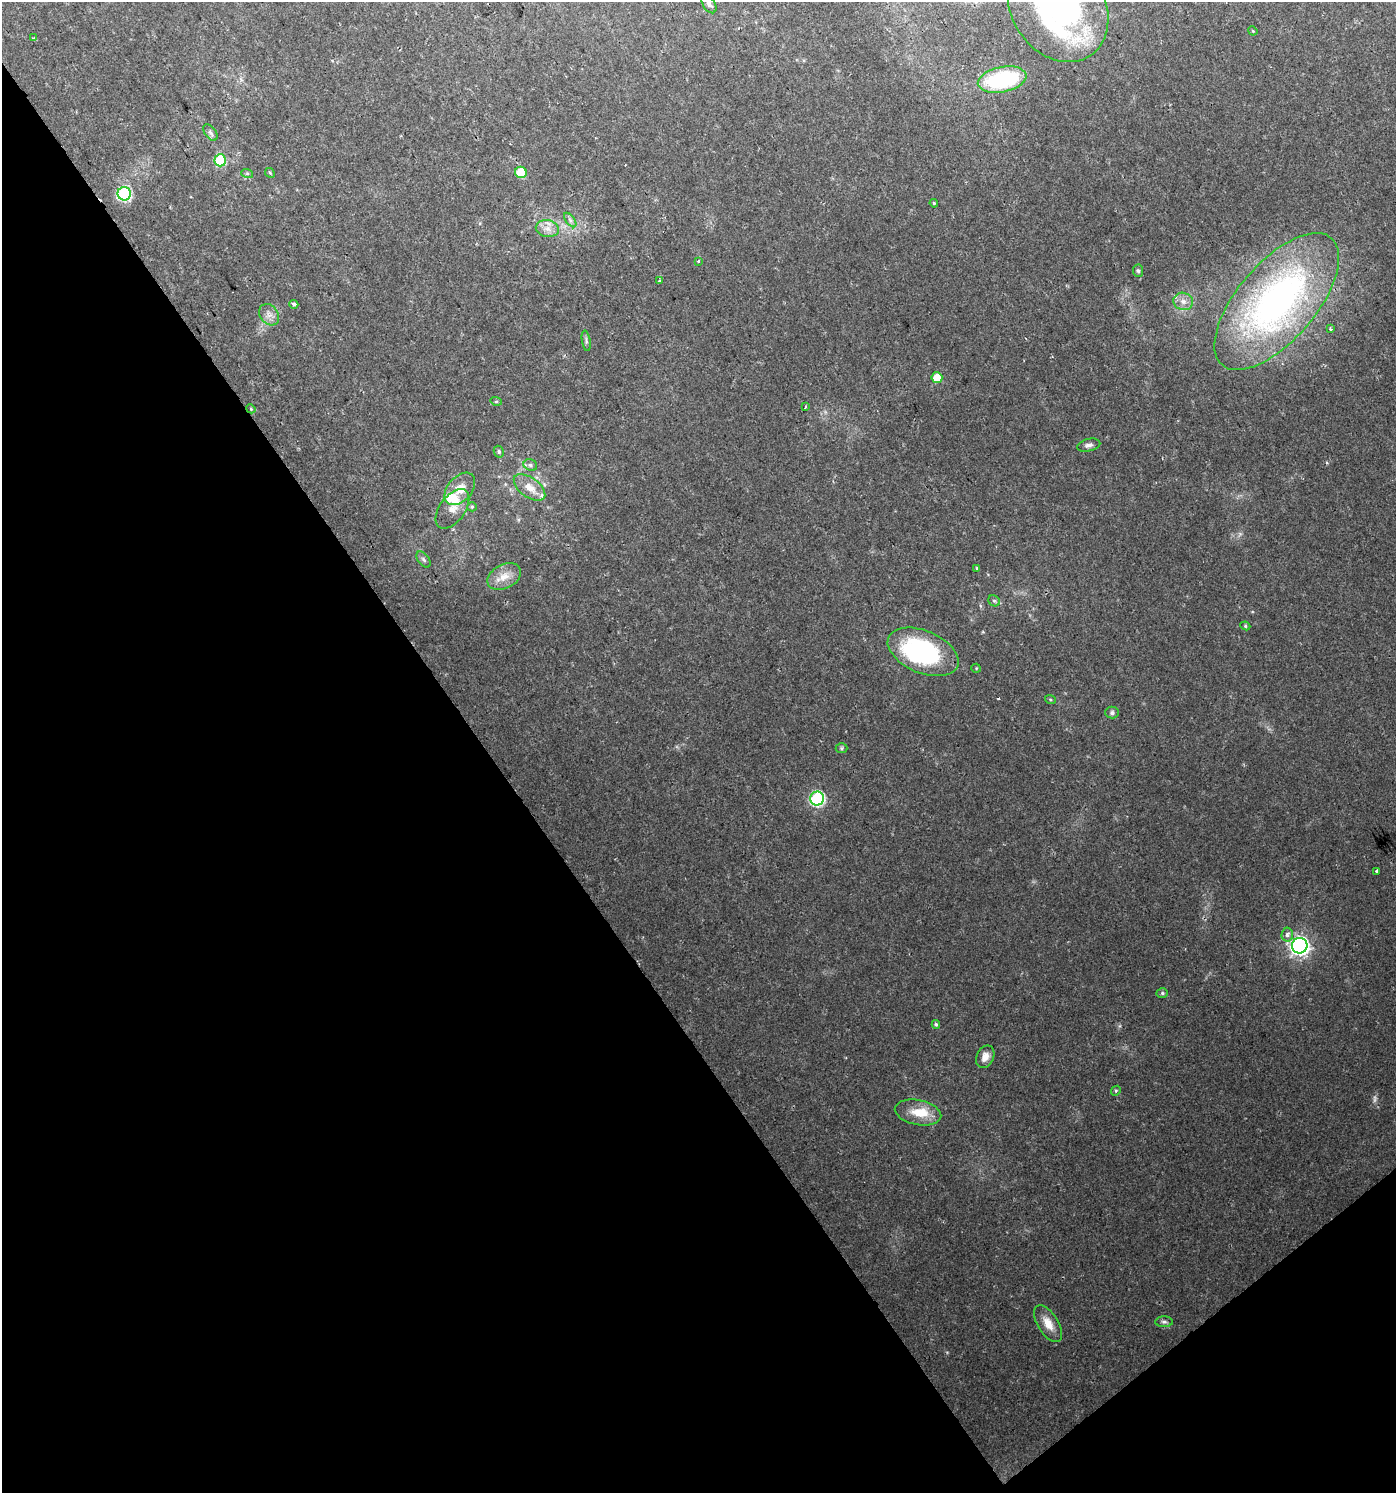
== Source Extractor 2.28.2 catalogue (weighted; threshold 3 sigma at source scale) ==
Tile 14 of 4 x 4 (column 2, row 4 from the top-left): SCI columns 1527-2920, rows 5-1495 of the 5902 x 5967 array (HDU 1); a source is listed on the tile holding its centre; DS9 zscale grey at full resolution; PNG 1398 x 1495 px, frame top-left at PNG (2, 2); each listed source drawn as its Kron ellipse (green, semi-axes under 4 px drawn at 4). Shown black and unused: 38% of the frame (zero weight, under 2 of 3 exposures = <1% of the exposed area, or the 3 px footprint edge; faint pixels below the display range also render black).
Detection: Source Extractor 2.28.2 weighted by HDU 2 'WHT'; one run over the whole footprint, this tile lists its part. Background 0.0217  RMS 0.0043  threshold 0.0193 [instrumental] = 3 sigma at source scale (4.5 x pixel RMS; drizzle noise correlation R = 1.50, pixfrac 1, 0.0396/0.0396 arcsec/px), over >= 5 px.
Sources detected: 62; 1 too faint to see at this stretch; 1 inside a brighter object's white glare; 2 cosmic-ray / hot-pixel residue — neither listed nor drawn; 3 inside a brighter listed object's ellipse — not listed separately; the other 55 listed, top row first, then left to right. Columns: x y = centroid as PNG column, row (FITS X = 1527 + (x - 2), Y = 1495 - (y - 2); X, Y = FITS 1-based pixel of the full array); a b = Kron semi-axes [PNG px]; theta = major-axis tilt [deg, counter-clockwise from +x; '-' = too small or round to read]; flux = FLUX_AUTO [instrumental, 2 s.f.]
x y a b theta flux
709 4 10 6 -59 1.6
1058 7 59 46 -57 150
1253 31 5 3 - 0.4
34 38 3 2 - 0.56
1002 80 25 12 11 42
210 133 9 5 -53 1.1
220 160 6 6 - 25
521 172 6 5 - 15
247 173 6 4 -18 0.63
270 173 5 4 - 0.53
124 194 7 6 - 54
934 203 4 3 - 0.47
570 220 8 4 -53 1.1
547 229 11 8 -12 3.3
698 261 3 3 - 1.2
1138 271 6 5 - 0.71
659 281 3 3 - 1.1
1183 301 10 8 -18 3.1
1277 302 84 39 49 150
294 304 4 4 - 1.6
269 315 12 9 -50 2.8
1331 329 4 3 - 0.56
586 341 10 3 -80 0.84
937 378 5 5 - 7.1
496 401 6 3 -18 0.5
806 407 4 2 - 0.51
251 409 5 3 - 0.39
1089 445 12 6 14 1.6
499 452 6 5 - 0.87
530 465 7 5 -24 1.1
529 487 18 9 -36 6.1
460 489 19 12 49 7
472 507 5 4 - 0.54
452 509 23 12 54 5.2
424 560 9 5 -53 1.2
977 568 4 3 - 0.51
504 577 18 12 27 5.4
994 601 6 5 - 0.89
1245 626 5 4 - 0.57
923 652 37 21 -23 56
976 668 5 4 - 0.52
1050 699 5 3 - 0.44
1112 713 6 6 - 1.3
841 748 6 5 - 0.68
817 798 7 6 - 74
1377 871 3 3 - 0.99
1287 935 7 5 85 1.8
1300 946 8 7 - 200
1162 993 6 5 - 0.64
936 1024 4 4 - 0.84
985 1057 11 8 65 3.4
1116 1091 5 4 - 0.56
918 1112 23 12 -11 8.4
1164 1322 9 5 0 1.2
1048 1324 21 10 -58 5.7
Isophote crosses this tile's border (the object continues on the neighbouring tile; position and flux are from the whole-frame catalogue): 2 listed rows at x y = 709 4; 1058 7